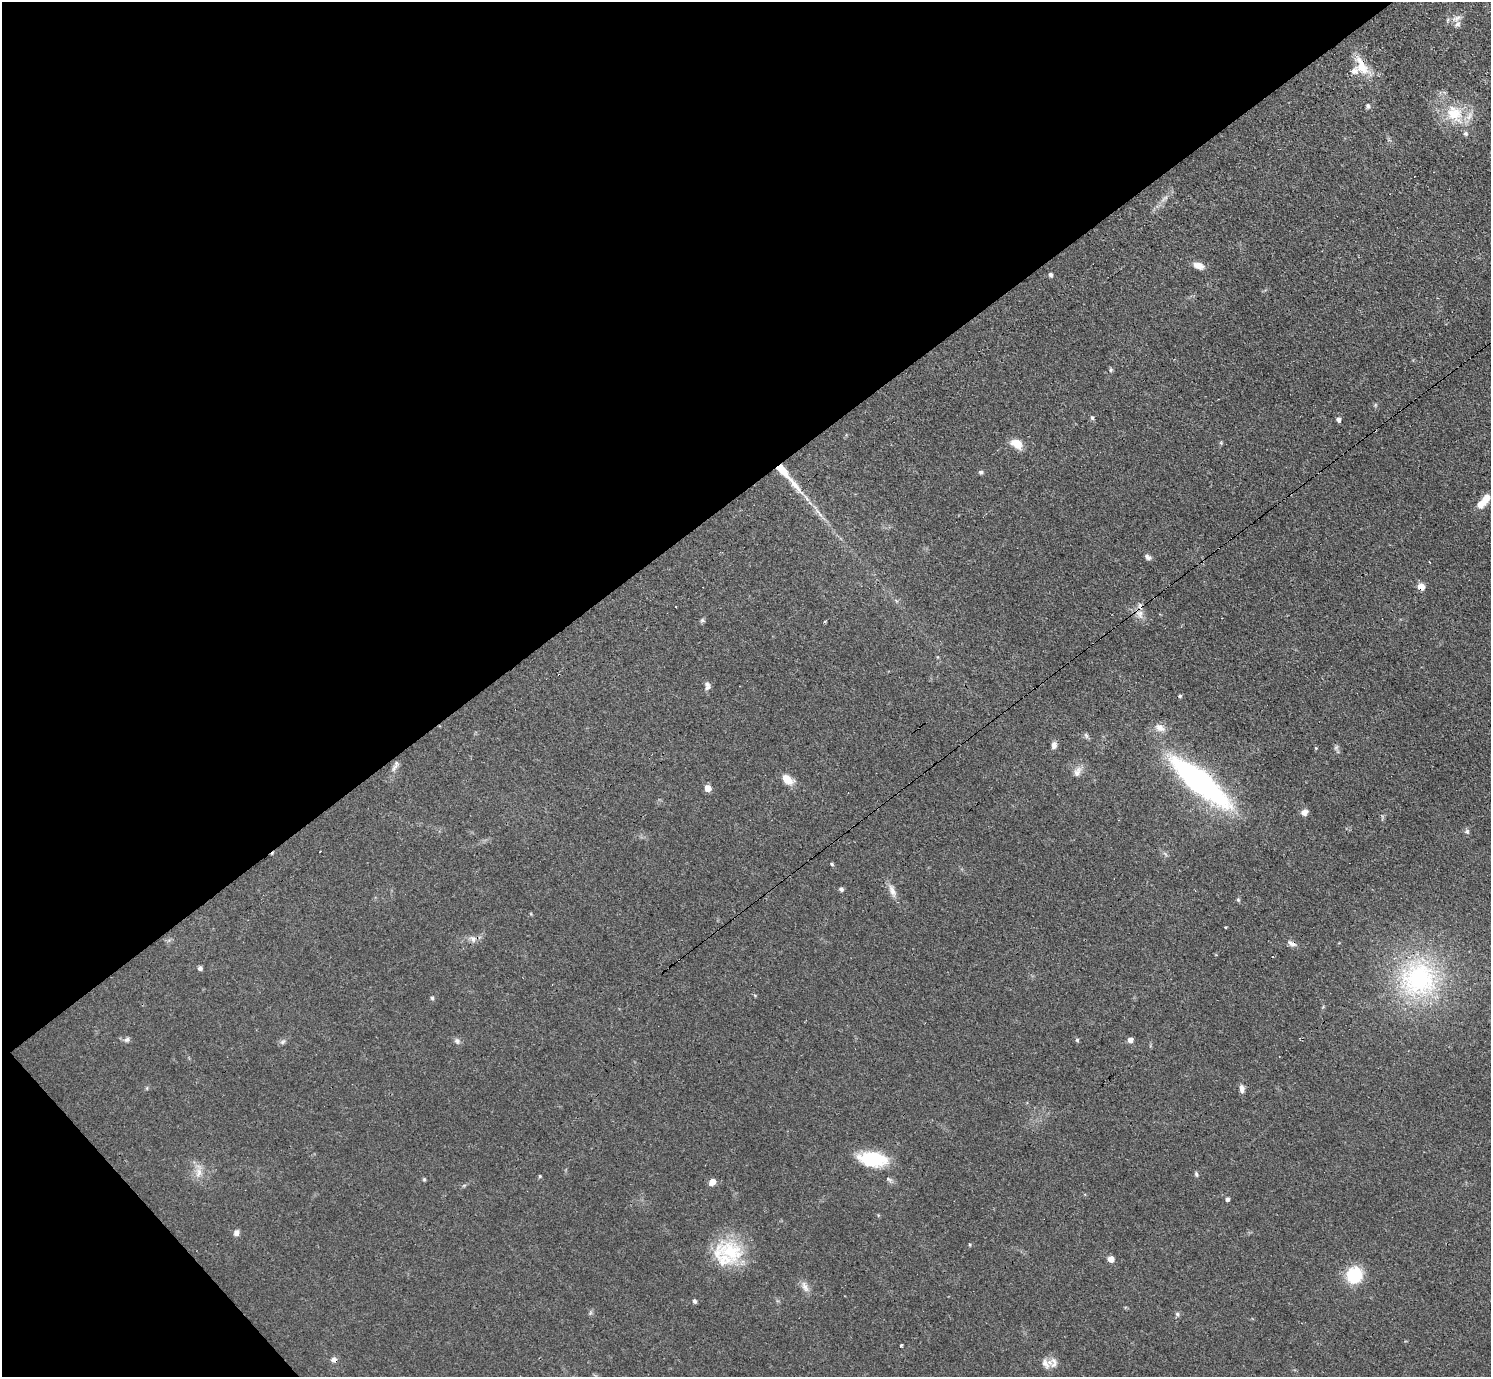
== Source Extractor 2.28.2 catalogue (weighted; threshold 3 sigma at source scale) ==
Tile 5 of 4 x 4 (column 1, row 2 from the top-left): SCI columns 64-1552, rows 3082-4456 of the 6126 x 6131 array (HDU 1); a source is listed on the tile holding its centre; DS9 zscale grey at full resolution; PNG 1493 x 1379 px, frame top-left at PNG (2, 2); no overlay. Shown black and unused: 38% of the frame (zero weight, under 3 of 4 exposures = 1% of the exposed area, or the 3 px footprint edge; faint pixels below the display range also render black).
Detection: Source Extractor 2.28.2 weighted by HDU 2 'WHT'; one run over the whole footprint, this tile lists its part. Background 0.0708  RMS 0.006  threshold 0.0268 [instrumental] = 3 sigma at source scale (4.5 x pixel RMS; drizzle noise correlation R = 1.50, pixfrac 1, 0.05/0.05 arcsec/px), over >= 5 px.
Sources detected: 79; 3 cosmic-ray / hot-pixel residue — not listed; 5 inside a brighter listed object's ellipse — not listed separately; the other 71 listed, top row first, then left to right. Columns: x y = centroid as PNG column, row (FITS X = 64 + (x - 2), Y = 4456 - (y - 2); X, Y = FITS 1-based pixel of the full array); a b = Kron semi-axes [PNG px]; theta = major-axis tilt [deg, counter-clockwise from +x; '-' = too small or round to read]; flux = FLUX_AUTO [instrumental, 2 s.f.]
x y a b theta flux
1457 24 10 8 54 3
1362 66 31 11 -60 12
1368 106 8 5 -89 1.2
1454 114 30 22 -51 23
1165 198 13 4 40 2.5
1198 266 11 7 -19 5.4
1050 275 4 4 - 1.7
1111 370 6 5 - 0.95
1375 405 5 4 - 0.72
1092 417 5 4 - 0.97
1338 419 5 4 - 2.3
1016 444 14 9 -32 7.6
782 470 16 6 -49 11
981 472 6 5 - 1.1
795 484 30 7 -51 10
1486 498 11 7 67 5.9
819 513 19 3 -53 3.1
1148 557 9 6 -39 1.8
1421 587 6 6 - 6.1
1140 614 14 10 -74 5.1
702 620 6 5 - 1
938 657 5 3 - 0.58
707 684 8 7 - 2.1
1160 728 13 10 -30 4.5
1086 735 9 5 -63 1.3
1054 745 10 6 -84 2.6
1336 747 7 4 19 1
1316 748 4 4 - 0.62
394 767 14 5 56 2.5
1077 772 14 8 61 3.7
787 779 12 8 -45 8
1199 782 47 14 -39 210
708 788 5 5 - 8.2
1304 812 8 7 - 3.1
1467 831 7 6 - 1.3
320 851 3 2 - 0.76
832 864 5 4 - 0.79
841 889 5 5 - 1.4
892 891 19 8 -68 4.3
1238 900 6 4 -66 0.87
1225 927 3 3 - 0.83
473 939 11 6 -61 2.4
1292 943 14 5 -27 2.6
200 968 4 4 - 1.8
1418 979 55 54 - 100
432 998 5 4 - 0.98
127 1040 8 6 42 1.7
1077 1040 5 5 - 0.87
1130 1040 5 5 - 3.5
457 1041 9 7 -54 1.8
283 1042 8 6 36 1.4
1242 1089 9 6 -89 2.7
873 1159 27 14 -7 33
198 1172 15 8 80 5.1
1196 1174 7 4 -80 1.1
540 1176 4 4 - 0.71
424 1179 5 5 - 0.69
888 1179 9 6 -33 1.5
712 1182 8 6 49 4
1227 1199 4 4 - 1.8
236 1233 6 5 - 2.8
970 1245 4 3 - 0.55
731 1251 39 25 -28 32
1111 1259 5 5 - 5.5
1354 1275 15 14 - 25
805 1287 18 7 -63 3.6
694 1301 6 5 - 1.2
1177 1314 6 5 - 1.1
901 1345 3 3 - 5
334 1360 8 6 -4 2.2
1054 1363 15 11 -88 4.3
Overlapping masked pixels (flux is a lower limit): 7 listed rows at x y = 1362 66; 782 470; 795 484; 1421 587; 1140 614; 1292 943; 334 1360